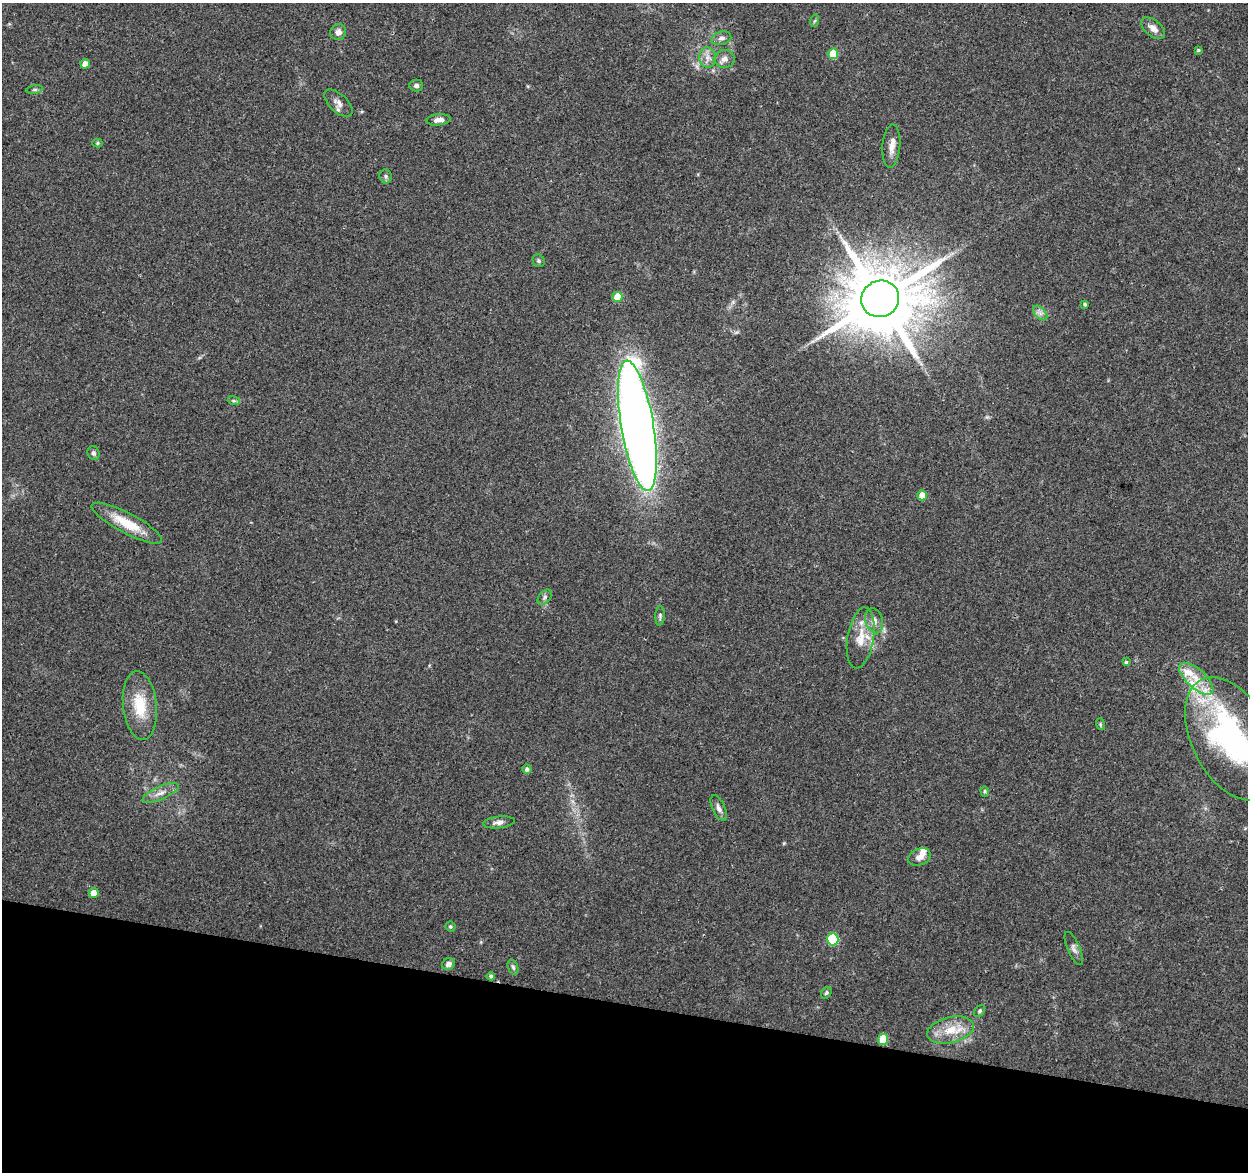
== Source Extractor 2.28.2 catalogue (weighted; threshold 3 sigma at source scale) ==
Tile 15 of 4 x 4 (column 3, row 4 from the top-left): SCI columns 2512-3757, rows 241-1410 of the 5014 x 5210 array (HDU 1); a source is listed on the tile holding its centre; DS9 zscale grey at full resolution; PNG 1250 x 1174 px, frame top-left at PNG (2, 3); each listed source drawn as its Kron ellipse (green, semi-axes under 4 px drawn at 4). Shown black and unused: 14% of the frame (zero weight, under 3 of 4 exposures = <1% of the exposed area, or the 3 px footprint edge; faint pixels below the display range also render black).
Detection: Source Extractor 2.28.2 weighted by HDU 2 'WHT'; one run over the whole footprint, this tile lists its part. Background 0.0369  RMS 0.0034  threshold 0.0152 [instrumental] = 3 sigma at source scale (4.5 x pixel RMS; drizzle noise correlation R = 1.50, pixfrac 1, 0.0396/0.0396 arcsec/px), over >= 5 px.
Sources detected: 57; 1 inside a brighter object's white glare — neither listed nor drawn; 4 inside a brighter listed object's ellipse — not listed separately; the other 52 listed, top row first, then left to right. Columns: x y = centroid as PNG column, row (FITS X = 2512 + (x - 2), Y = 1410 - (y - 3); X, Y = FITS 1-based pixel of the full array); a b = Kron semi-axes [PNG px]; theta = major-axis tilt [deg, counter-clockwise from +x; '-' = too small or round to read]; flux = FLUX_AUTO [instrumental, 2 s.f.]
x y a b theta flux
814 21 6 4 69 0.47
1153 28 14 8 -40 2.5
338 32 8 7 - 1.7
721 38 10 6 13 1.3
1198 50 3 3 - 0.4
833 54 5 5 - 8.3
707 57 10 8 -80 2.2
725 59 10 9 - 1.9
85 64 5 4 - 3.4
416 85 7 6 - 0.79
35 90 8 4 8 0.59
338 103 17 9 -44 2.3
438 120 12 5 7 1.8
97 143 5 4 - 0.55
891 146 22 9 86 3.1
386 176 7 6 - 0.86
539 261 6 5 - 0.68
617 297 5 5 - 7
880 299 19 18 - 3700
1085 304 4 3 - 0.55
1040 313 9 5 -45 1.2
234 401 6 4 -18 0.57
637 426 66 16 -80 470
94 453 7 6 - 0.86
922 495 5 5 - 4.1
127 523 39 10 -28 9.4
545 597 9 5 50 0.94
660 616 9 5 88 0.69
874 621 13 8 -73 2.2
861 638 31 13 80 7
1126 662 4 4 - 0.5
1196 679 21 9 -42 5.9
140 705 34 17 -84 11
1100 724 6 4 -72 0.46
1231 739 66 39 -63 73
527 769 5 4 - 1
985 791 5 4 - 0.52
161 793 19 6 24 2.6
719 808 13 6 -65 1.6
499 822 16 6 7 1.7
919 857 11 8 24 2.1
94 893 5 5 - 3.5
450 927 5 5 - 0.58
833 939 6 5 - 22
1074 948 18 6 -67 1.5
448 964 7 5 29 1.6
513 967 8 5 -69 0.77
491 976 4 4 - 0.74
826 993 6 4 57 0.54
980 1011 7 4 53 0.57
950 1030 24 13 13 7.4
883 1039 5 5 - 9